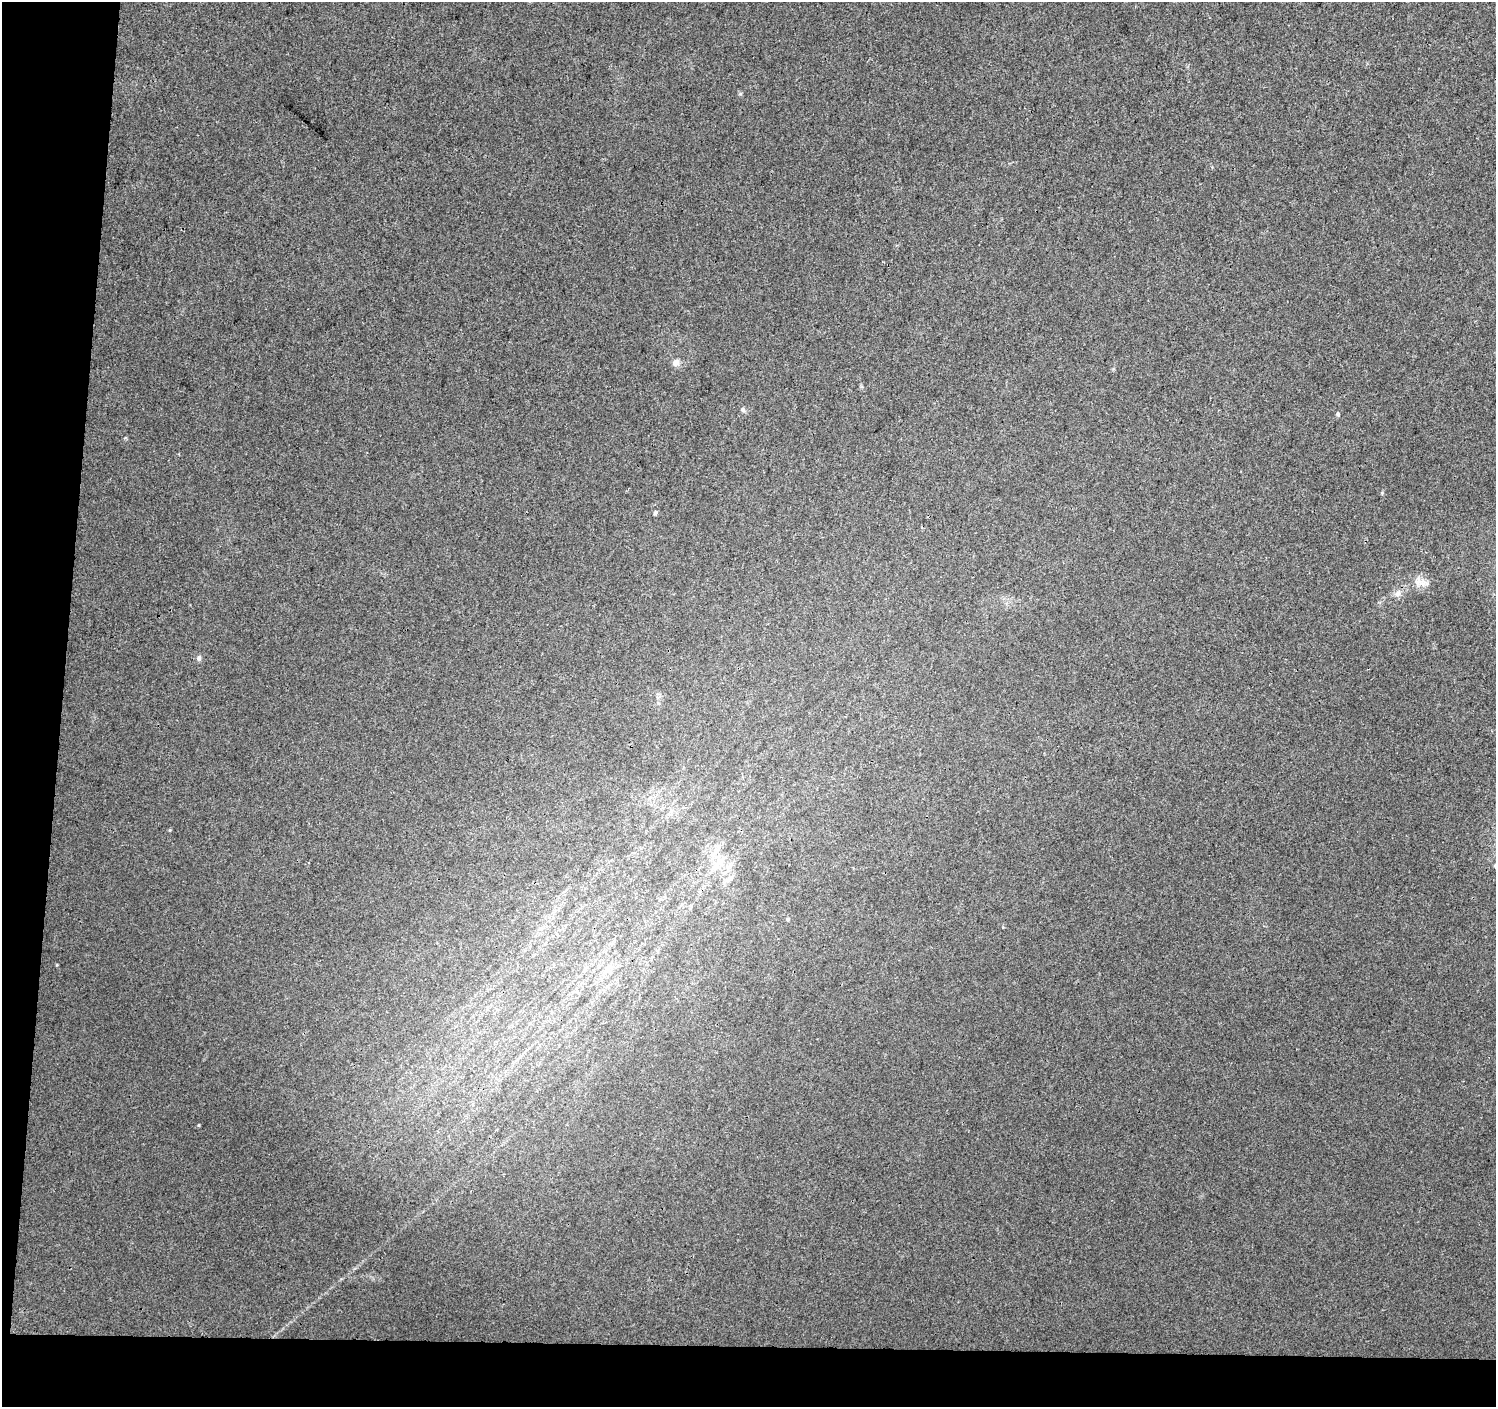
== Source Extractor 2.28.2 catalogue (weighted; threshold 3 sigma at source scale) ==
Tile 7 of 3 x 3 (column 1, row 3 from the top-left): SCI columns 9-1502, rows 283-1687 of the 4490 x 4726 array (HDU 1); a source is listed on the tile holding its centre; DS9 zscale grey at full resolution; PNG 1498 x 1409 px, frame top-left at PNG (2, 2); no overlay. Shown black and unused: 8% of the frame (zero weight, under 3 of 4 exposures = <1% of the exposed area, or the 3 px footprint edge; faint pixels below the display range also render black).
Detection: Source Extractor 2.28.2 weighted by HDU 2 'WHT'; one run over the whole footprint, this tile lists its part. Background 0.00866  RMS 0.0039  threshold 0.0176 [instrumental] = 3 sigma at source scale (4.5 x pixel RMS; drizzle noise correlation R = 1.50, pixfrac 1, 0.0396/0.0396 arcsec/px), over >= 5 px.
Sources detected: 10; all 10 listed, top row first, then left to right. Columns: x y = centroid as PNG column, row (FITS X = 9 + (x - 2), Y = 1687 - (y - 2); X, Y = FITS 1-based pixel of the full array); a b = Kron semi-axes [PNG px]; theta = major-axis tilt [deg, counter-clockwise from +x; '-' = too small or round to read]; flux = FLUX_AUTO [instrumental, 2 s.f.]
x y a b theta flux
676 363 11 8 39 1.8
743 410 7 6 - 0.89
1338 414 6 4 -79 0.63
655 513 5 4 - 0.94
1419 582 20 11 -25 4
1398 593 9 8 - 1.7
199 658 8 6 89 1.1
716 866 20 7 42 4.1
788 919 4 4 - 0.53
199 1125 4 3 - 0.39
Unlisted compact peaks at least as high as the median listed source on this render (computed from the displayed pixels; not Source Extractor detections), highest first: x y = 1382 493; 57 965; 170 830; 740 94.